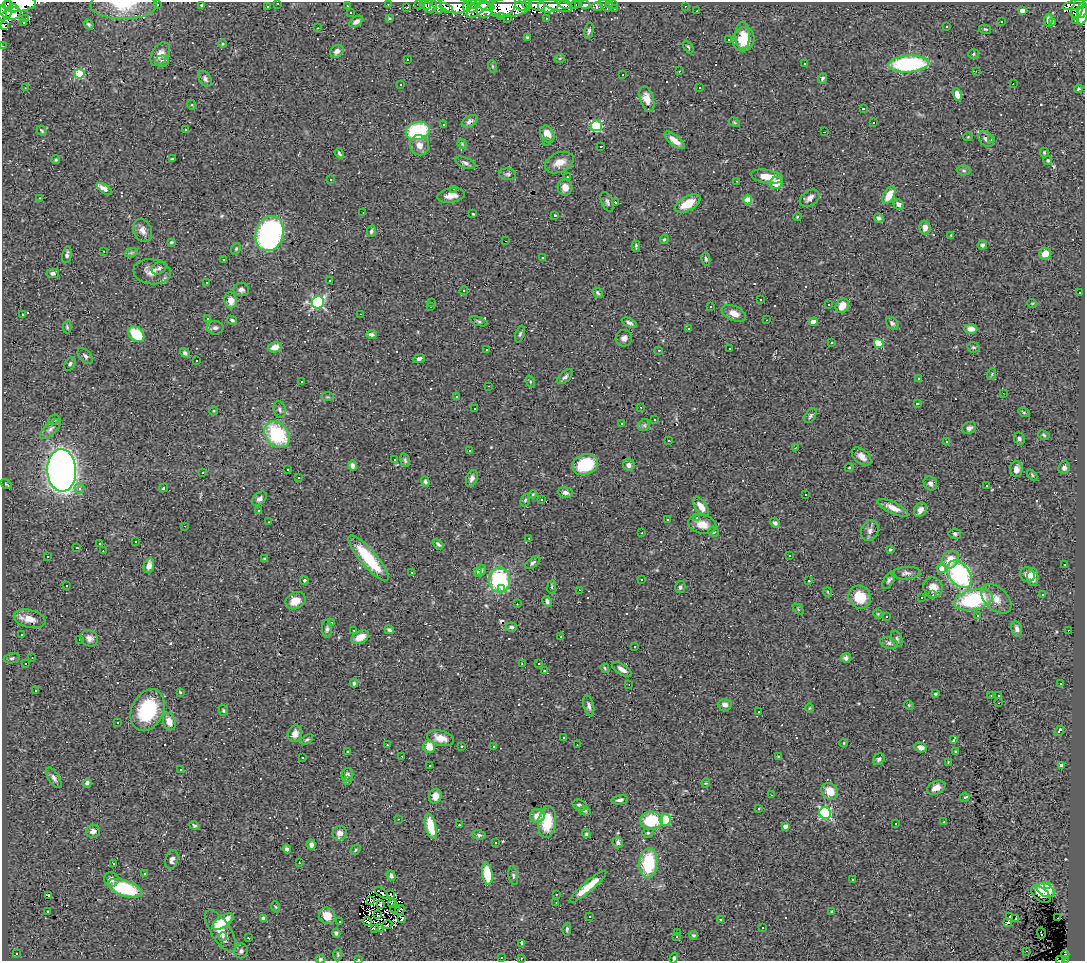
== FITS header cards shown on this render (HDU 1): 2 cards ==
NAXIS1  =                 1083
NAXIS2  =                  959

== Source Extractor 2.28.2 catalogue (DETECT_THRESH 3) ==
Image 1083 x 959 px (HDU 1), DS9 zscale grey, 1 PNG px = 1 image px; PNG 1087 x 963 px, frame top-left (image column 1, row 959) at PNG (2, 2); each listed source drawn as its Kron ellipse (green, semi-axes under 4 px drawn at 4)
Background 0.608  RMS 0.067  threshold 0.202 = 3 sigma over >= 5 px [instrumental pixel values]
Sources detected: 552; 6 with non-positive FLUX_AUTO (blend fragments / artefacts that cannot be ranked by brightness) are neither listed nor drawn; of the other 546, the 500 brightest by FLUX_AUTO listed and drawn (46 fainter detections omitted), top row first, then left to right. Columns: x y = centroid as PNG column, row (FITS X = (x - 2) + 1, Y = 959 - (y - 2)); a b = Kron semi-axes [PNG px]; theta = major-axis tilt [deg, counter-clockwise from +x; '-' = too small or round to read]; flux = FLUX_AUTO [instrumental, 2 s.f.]
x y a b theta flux
8 3 3 2 - 190
278 3 3 2 - 5.7
19 4 17 7 5 1400
388 4 3 2 - 4.9
419 4 4 2 - 6
472 4 5 3 - 120
565 4 6 3 -19 140
575 4 3 2 - 12
578 4 3 3 - 11
614 4 3 2 - 4.4
1076 4 13 4 14 170
123 5 33 14 0 130
157 5 3 3 - 61
201 5 3 2 - 4.7
425 5 6 3 -19 24
437 5 9 4 -70 20
454 5 14 8 -10 620
468 5 7 3 77 150
527 5 5 4 - 150
537 5 8 5 -13 280
557 5 16 5 -15 190
584 5 5 3 - 32
609 5 3 3 - 15
4 6 13 7 -72 1200
267 6 3 2 - 4.7
347 6 3 2 - 3.7
430 6 7 6 - 75
486 6 8 4 -15 140
503 6 14 10 32 440
511 6 21 10 9 510
522 6 7 3 -25 330
548 6 10 7 6 290
605 6 7 3 -53 21
685 6 3 2 - 7
479 7 14 6 41 330
597 7 5 3 - 26
13 8 5 3 - 240
406 8 4 2 - 5.5
446 8 7 3 -25 13
472 8 5 4 - 130
615 8 3 3 - 6.8
1078 8 11 5 73 160
485 10 8 7 - 170
1022 10 4 4 - 28
1082 10 8 4 80 200
697 11 2 2 - 5.4
3 13 8 3 85 490
351 13 2 2 - 4
12 14 9 6 12 2300
1082 15 10 5 77 270
502 16 4 3 - 5
26 18 3 3 - 880
389 18 3 3 - 6.5
508 18 3 3 - 9
546 18 3 2 - 5.1
1048 20 6 3 85 8.9
1076 20 4 3 - 12
356 22 8 4 34 20
1001 22 3 3 - 22
1053 22 4 3 - 430
24 23 3 2 - 34
89 24 5 4 - 7.2
3 26 3 2 - 26
947 26 3 2 - 4.8
317 28 3 2 - 41
985 29 6 4 -13 5.8
589 31 8 4 78 9.1
743 35 14 7 -89 42
527 37 3 3 - 4
729 39 3 3 - 58
743 39 12 10 69 88
222 44 4 3 - 3.7
2 46 3 2 - 3.1
688 47 7 4 -59 6.7
337 51 7 5 37 18
160 54 13 8 59 36
973 54 5 5 - 6.7
560 58 5 3 - 3.9
407 59 3 2 - 7.1
162 61 7 5 5 11
804 63 2 2 - 4
908 64 20 8 3 480
492 66 6 4 -71 6
679 71 3 2 - 27
976 71 3 2 - 3.9
79 74 5 5 - 210
623 75 2 2 - 4
205 79 8 5 -59 14
822 79 5 4 - 9.7
1013 84 2 2 - 3.2
401 85 3 3 - 11
25 88 3 3 - 3.6
699 88 3 3 - 15
1078 89 4 3 - 6.6
957 95 6 4 -69 26
647 99 13 6 -73 48
192 105 5 3 - 4.2
863 109 2 2 - 4.4
470 121 8 5 31 18
734 122 6 3 -31 5.1
874 122 3 3 - 44
443 125 3 2 - 15
596 126 5 5 - 370
185 130 3 2 - 4.3
42 131 5 3 - 6
418 131 12 9 16 330
824 132 3 2 - 3.5
547 134 9 6 -62 50
968 137 5 3 - 3.6
986 139 9 6 -47 20
675 140 12 5 -39 41
992 140 3 3 - 22
546 141 3 3 - 36
462 144 5 4 - 5.4
419 145 10 9 - 39
601 146 3 2 - 8.8
339 153 5 3 - 7.2
1044 153 5 3 - 5.7
172 159 3 3 - 4.7
56 160 4 4 - 4.8
1048 160 4 4 - 5.8
559 162 15 9 23 56
465 163 10 5 -22 13
964 170 7 5 -3 8.2
508 174 8 5 -3 11
567 177 3 2 - 12
767 177 16 6 -10 68
330 180 3 3 - 89
737 181 3 2 - 5.1
776 183 6 6 - 75
565 187 8 7 - 35
105 189 8 4 -33 48
453 189 3 2 - 13
451 195 14 7 9 36
889 195 9 5 60 76
40 198 2 2 - 3.6
810 198 11 7 33 26
748 200 4 4 - 97
607 202 10 5 -65 13
615 202 3 3 - 100
688 204 14 7 29 99
898 204 6 5 - 20
363 213 2 2 - 3.7
473 214 3 3 - 4.2
555 215 3 3 - 5.8
797 217 4 3 - 3.7
879 218 5 4 - 9.5
925 228 7 5 -88 28
143 230 12 9 -66 29
371 231 6 4 78 7.7
270 234 18 14 74 1300
951 235 3 3 - 3.8
664 239 5 4 - 5.5
506 241 3 2 - 12
171 242 3 3 - 5.7
982 245 5 4 - 8.1
636 246 5 3 - 7.7
236 249 6 4 68 6.3
104 251 2 2 - 4.4
131 253 7 4 18 8.1
1045 254 6 5 - 58
67 255 8 4 80 13
542 257 3 3 - 260
706 259 6 4 -79 7.4
224 260 3 2 - 3.3
159 268 8 6 29 11
152 272 19 12 -7 49
53 273 6 5 - 11
330 280 3 2 - 21
207 283 3 2 - 3.5
241 290 8 6 -5 16
464 291 4 4 - 5.7
598 293 6 4 -52 6.9
1080 293 3 2 - 18
231 300 8 6 -81 37
761 300 3 3 - 87
318 302 6 6 - 740
432 303 3 3 - 21
1032 303 5 3 - 3.7
829 305 3 3 - 9.6
842 306 7 6 - 62
431 307 3 3 - 13
711 307 3 2 - 6.7
734 313 13 7 -23 40
361 314 3 2 - 18
23 315 3 3 - 6
208 319 3 3 - 61
232 320 5 4 - 9.5
767 320 3 2 - 5.6
479 321 9 3 -19 8.7
813 322 4 4 - 50
629 323 8 4 -23 12
892 323 7 5 -47 12
67 327 6 4 -89 6.2
215 328 8 7 - 14
688 328 3 3 - 4.8
971 329 7 4 -3 23
136 334 9 6 -43 160
371 334 5 4 - 10
520 334 9 4 71 8.5
624 338 8 8 - 20
831 343 3 3 - 93
879 344 5 4 - 130
275 347 7 5 15 39
973 347 6 5 - 8
729 348 3 3 - 7.6
487 350 3 3 - 19
659 350 3 3 - 4.3
185 353 5 4 - 11
85 356 9 5 -49 13
419 359 6 4 25 12
196 361 3 3 - 25
70 364 7 5 55 11
992 374 6 3 72 5.5
565 377 9 5 43 13
919 378 3 3 - 4.8
301 381 3 3 - 12
530 382 6 4 -71 5.8
489 386 2 2 - 3.9
1003 393 3 2 - 5.9
457 396 3 3 - 11
328 397 6 3 0 4.6
917 404 3 3 - 170
641 407 3 2 - 9
280 409 8 6 -76 13
475 409 3 2 - 4.4
213 411 4 3 - 3.8
1024 412 6 3 -26 5.1
810 416 8 5 58 9.9
54 420 6 4 23 7.3
655 420 3 3 - 6.7
622 423 3 2 - 6.1
644 425 6 5 - 10
969 428 7 5 26 16
50 429 13 5 43 20
277 435 15 11 -50 320
1044 435 6 4 -28 6.8
1019 439 6 5 - 9.5
668 440 3 2 - 6.7
946 441 3 3 - 11
795 448 4 3 - 3.2
469 450 3 3 - 11
861 456 11 7 -40 31
394 459 3 3 - 34
405 460 7 4 -74 8.5
585 465 13 10 20 190
629 465 6 5 - 20
352 466 5 4 - 14
849 468 4 3 - 3.3
1064 468 6 5 - 14
288 469 2 2 - 3.8
1016 469 8 6 -90 24
62 470 21 14 -88 3600
203 472 3 2 - 14
1032 475 6 4 -47 5.6
298 478 3 3 - 58
472 478 9 5 70 17
425 481 5 4 - 7.5
930 483 7 6 - 16
6 484 6 3 -35 5.5
987 486 3 3 - 180
79 488 5 5 - 11
164 488 5 3 - 6.1
565 493 7 5 -6 19
533 494 4 3 - 4.2
806 494 3 3 - 82
259 499 8 5 41 18
525 500 6 4 67 6.9
542 500 3 2 - 6.5
701 507 10 5 -53 47
893 508 17 5 -25 40
920 510 7 6 - 24
259 511 3 2 - 16
697 518 3 3 - 11
667 520 3 3 - 88
269 522 3 2 - 4.7
775 523 6 4 -43 10
702 524 14 9 -11 53
184 526 3 2 - 8.7
870 531 10 8 66 23
713 532 5 5 - 10
642 533 2 2 - 3.2
955 534 6 5 - 8.1
529 538 3 2 - 16
136 542 2 2 - 4.3
100 543 3 3 - 13
438 544 6 4 -39 9.1
77 548 3 2 - 4.1
890 550 3 3 - 7
103 551 3 2 - 4.5
47 556 3 3 - 4.4
789 556 3 2 - 6.6
369 558 29 8 -49 230
265 559 4 3 - 5.4
950 560 9 7 49 70
533 563 9 4 37 11
1064 565 3 3 - 22
149 566 7 5 74 31
941 568 5 5 - 37
481 571 6 4 54 11
412 572 2 2 - 3.1
477 572 3 3 - 12
906 573 14 6 3 19
959 574 15 10 -54 580
1027 574 8 7 - 26
1033 577 9 5 -87 33
304 580 4 4 - 8.5
499 580 12 10 -84 370
641 580 3 2 - 4.3
889 580 9 5 58 11
809 581 3 3 - 66
66 585 3 3 - 9.1
552 587 7 3 82 5.7
680 587 6 5 - 9.8
933 588 10 9 - 44
501 589 3 3 - 46
579 590 3 2 - 16
828 592 5 3 - 3.7
933 595 3 3 - 5.7
1042 595 3 3 - 12
860 597 12 11 - 100
921 598 3 3 - 14
996 599 18 11 -43 52
973 600 20 10 13 420
295 601 11 8 26 53
547 601 5 4 - 11
517 604 3 3 - 4.4
798 609 6 4 -46 4.6
878 614 5 3 - 4.2
978 615 3 3 - 250
886 616 2 2 - 3.6
30 619 16 9 -13 51
332 623 3 3 - 12
511 627 6 4 2 10
327 629 9 5 90 12
1017 629 8 5 -76 16
354 630 2 2 - 3.7
389 630 5 4 - 9.3
1068 630 2 2 - 8.7
21 634 3 2 - 5
360 637 10 6 27 46
561 637 3 3 - 13
89 638 9 8 - 21
897 639 8 5 -68 14
80 640 3 2 - 4.2
889 643 9 5 -14 15
635 646 3 2 - 5.1
12 658 8 5 11 9.7
32 658 2 2 - 3.2
846 658 5 5 - 12
26 663 3 2 - 7.1
522 664 3 2 - 4.5
539 664 3 3 - 6.5
605 668 5 3 - 4.8
622 669 11 5 -33 26
544 670 3 2 - 4.2
354 683 4 3 - 6.7
1061 683 3 3 - 52
629 684 3 2 - 4.1
35 690 3 3 - 65
180 693 3 3 - 34
935 694 3 3 - 5.7
991 696 3 2 - 26
998 696 3 3 - 5.3
998 703 2 2 - 3.2
725 705 7 6 - 21
909 705 5 4 - 4.7
589 706 11 5 -76 16
809 708 5 3 - 3.7
147 710 22 16 64 270
223 710 5 4 - 5.8
759 712 2 2 - 4.2
169 722 9 6 -72 42
117 723 3 2 - 8.7
1059 731 6 3 52 26
295 734 8 7 - 26
563 737 3 2 - 4.4
441 738 14 7 -14 46
307 739 7 3 33 7.2
954 740 3 3 - 9.3
844 743 4 3 - 3.8
387 745 3 2 - 6.3
577 745 3 2 - 8.9
462 746 3 2 - 7.3
493 746 3 3 - 57
429 747 6 6 - 59
920 747 6 4 -17 23
347 751 3 2 - 3.9
956 751 4 3 - 4.5
402 756 3 2 - 5.2
779 757 3 2 - 3.9
302 758 3 2 - 5.3
879 759 6 5 - 13
948 762 4 4 - 3.6
430 766 3 2 - 5.9
1061 766 4 4 - 20
181 770 3 2 - 3.4
347 775 7 6 - 12
54 778 12 5 -58 17
347 781 3 3 - 25
87 783 4 4 - 10
706 783 4 4 - 4.5
936 788 9 6 25 37
830 791 9 7 -46 68
771 795 3 2 - 9.9
435 796 7 6 - 32
965 797 5 3 - 48
620 800 8 4 12 14
580 805 7 5 -20 13
759 809 3 3 - 63
585 811 6 4 -12 6.8
825 813 6 5 - 570
537 816 7 6 - 32
398 819 2 2 - 3.8
651 820 11 9 1 130
665 820 5 5 - 180
547 822 16 9 84 140
944 822 3 2 - 3.4
896 824 3 3 - 19
194 825 5 4 - 6.9
459 825 3 3 - 9.3
431 826 13 5 -77 120
785 826 4 4 - 25
93 831 7 6 - 21
340 833 7 7 - 33
648 833 6 4 19 6.8
586 834 4 4 - 6.2
479 835 7 4 -9 9.1
618 842 6 5 - 13
496 843 2 2 - 3.5
311 845 5 4 - 15
287 849 4 4 - 14
356 850 6 3 48 5.2
172 860 10 6 73 17
114 863 3 3 - 120
299 863 3 2 - 12
648 863 15 9 85 260
144 874 2 2 - 4.7
487 874 11 5 -81 140
391 876 5 4 - 14
513 876 9 4 -80 9.1
111 879 7 7 - 21
853 880 3 3 - 33
1047 886 3 3 - 65
588 887 24 5 40 82
125 888 18 7 -18 320
1045 890 9 6 -28 120
381 893 8 2 -37 6.6
556 894 3 2 - 13
1041 894 11 6 -38 42
391 895 2 2 - 5.3
48 896 4 3 - 34
371 901 3 2 - 4.2
556 902 3 2 - 5
392 903 4 3 - 8.6
380 904 4 3 - 5.5
276 907 5 3 - 4.7
395 908 5 2 - 6.4
400 910 5 2 - 4.8
48 911 3 3 - 36
832 911 3 2 - 4.1
378 914 3 2 - 3.2
327 916 8 8 - 66
589 916 3 2 - 4.3
1010 916 3 3 - 33
263 918 4 4 - 25
1058 918 2 2 - 22
402 919 4 2 - 4.8
721 919 3 3 - 17
1016 919 3 2 - 5.1
223 922 12 6 33 120
340 922 3 2 - 5.1
367 922 5 2 - 7.1
1008 923 4 3 - 22
387 925 5 2 - 3.2
379 927 3 2 - 3.8
762 928 3 3 - 13
374 929 3 3 - 5.5
567 929 6 4 81 7.8
221 931 24 9 -57 69
678 932 2 2 - 3.2
336 933 4 4 - 8.9
1041 933 6 2 -76 35
693 935 4 4 - 6.8
223 936 4 3 - 18
677 937 3 3 - 3.2
248 938 3 2 - 3.9
521 943 4 3 - 18
241 951 7 6 - 14
1027 951 2 2 - 23
16 953 3 2 - 5.9
338 954 7 3 -89 5.6
1065 954 4 3 - 9.7
501 957 3 2 - 4.3
521 958 3 2 - 6.2
674 958 5 4 - 7.5
320 959 5 3 - 7.7
358 959 3 2 - 150
1061 960 4 2 - 8.2
1066 960 3 2 - 18
At the frame edge (FLAGS 8, measured only in part): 13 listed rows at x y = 8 3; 278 3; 19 4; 123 5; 4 6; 3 13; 3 26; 2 46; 674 958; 320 959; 358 959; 1061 960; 1066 960
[46 fainter detections neither listed nor drawn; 6 non-positive-flux detections neither listed nor drawn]